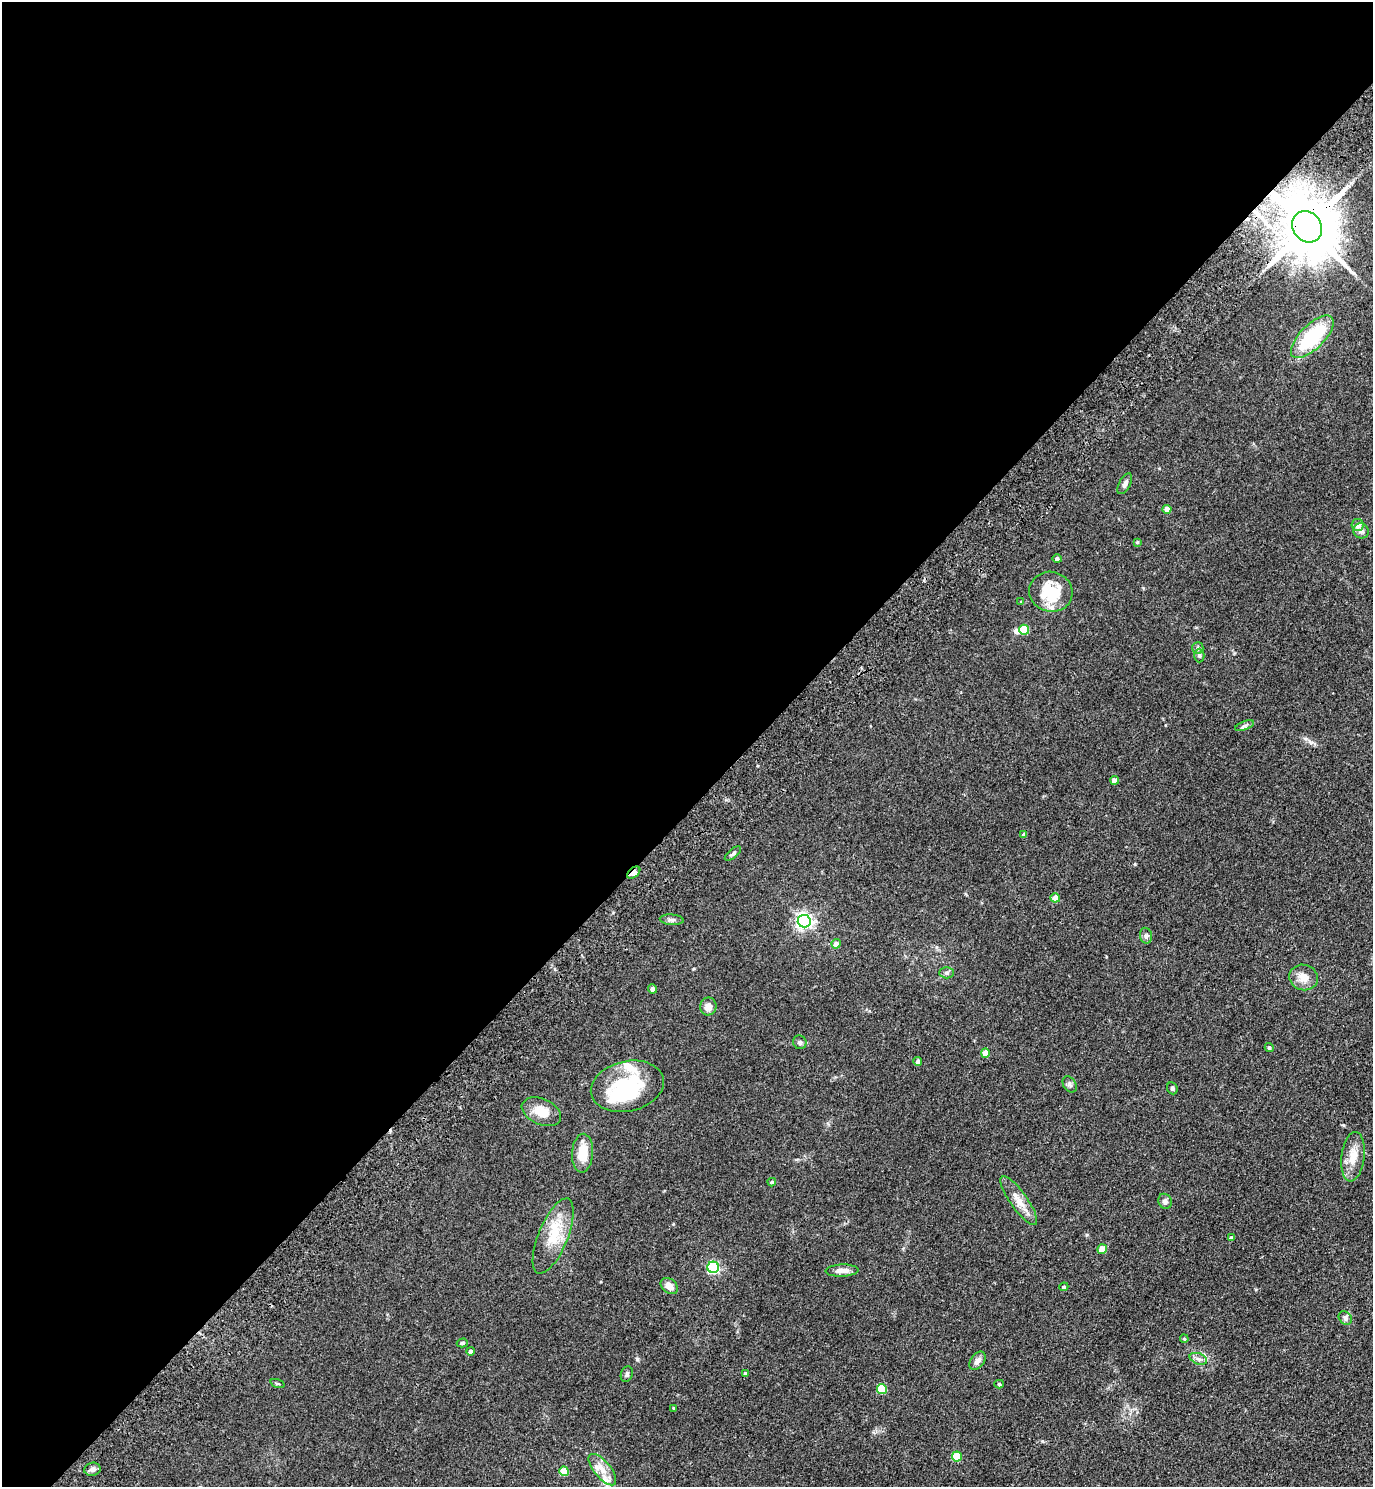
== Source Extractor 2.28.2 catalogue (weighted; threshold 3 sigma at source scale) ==
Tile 2 of 4 x 4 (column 2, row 1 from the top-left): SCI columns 1621-2991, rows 4546-6030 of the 6122 x 6121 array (HDU 1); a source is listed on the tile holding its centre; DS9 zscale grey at full resolution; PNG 1375 x 1489 px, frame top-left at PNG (2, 2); each listed source drawn as its Kron ellipse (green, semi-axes under 4 px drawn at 4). Shown black and unused: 55% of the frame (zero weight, under 3 of 4 exposures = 6% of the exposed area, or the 3 px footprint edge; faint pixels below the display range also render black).
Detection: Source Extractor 2.28.2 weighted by HDU 2 'WHT'; one run over the whole footprint, this tile lists its part. Background 0.0746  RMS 0.0066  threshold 0.0298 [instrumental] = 3 sigma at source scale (4.5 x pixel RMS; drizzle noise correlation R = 1.50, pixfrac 1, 0.05/0.05 arcsec/px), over >= 5 px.
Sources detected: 68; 2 inside a brighter object's white glare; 1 cosmic-ray / hot-pixel residue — neither listed nor drawn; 2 inside a brighter listed object's ellipse — not listed separately; the other 63 listed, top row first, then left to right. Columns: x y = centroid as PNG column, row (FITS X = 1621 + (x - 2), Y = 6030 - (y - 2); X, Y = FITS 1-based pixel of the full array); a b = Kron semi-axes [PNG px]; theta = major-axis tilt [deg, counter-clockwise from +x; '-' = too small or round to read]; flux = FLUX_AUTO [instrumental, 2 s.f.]
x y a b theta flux
1307 227 16 14 -54 5000
1312 337 27 12 45 45
1125 484 11 5 62 2.3
1167 509 4 4 - 4.7
1358 525 6 6 - 3.3
1361 531 8 7 - 2.4
1137 542 4 3 - 0.67
1057 559 4 4 - 1.6
1051 592 21 20 - 25
1021 602 4 4 - 0.52
1024 630 5 5 - 20
1198 648 6 5 - 1.1
1199 655 7 5 89 1.3
1245 726 10 3 21 1.2
1115 780 4 4 - 4.6
1024 834 4 3 - 1.5
733 853 10 4 39 1.4
634 873 7 4 39 4.4
1055 898 4 4 - 7.2
672 920 12 5 -5 1.8
804 921 6 6 - 220
1146 936 8 6 -75 1.6
836 944 5 4 - 4
946 973 7 5 0 1.3
1304 977 14 12 -17 6.9
652 989 4 4 - 2.1
708 1006 9 8 - 4.6
800 1042 7 6 - 1.8
1269 1048 4 4 - 1.3
985 1053 4 4 - 7.3
918 1061 4 4 - 2.7
1070 1084 9 6 -56 1.6
627 1086 37 25 13 48
1172 1088 6 5 - 1.2
541 1112 21 13 -24 11
582 1153 19 10 87 13
1353 1157 25 11 83 10
772 1182 4 3 - 1.1
1019 1201 29 8 -55 8.5
1165 1201 8 6 -67 1.9
553 1236 40 14 68 20
1231 1238 4 4 - 1.7
1102 1249 5 4 - 8.4
713 1267 6 6 - 89
842 1271 17 6 2 4.7
669 1286 9 7 -37 4.6
1064 1287 4 4 - 0.79
1345 1318 7 6 - 1.6
1184 1339 4 3 - 0.82
462 1343 5 4 - 1.1
470 1351 4 4 - 1.8
1198 1359 9 5 -19 2.2
977 1361 10 6 53 3
627 1374 8 6 74 1.7
745 1374 3 3 - 1.1
277 1384 7 3 -19 0.77
999 1384 5 4 - 0.99
882 1389 5 5 - 25
673 1408 4 2 - 0.46
957 1456 5 5 - 18
92 1469 8 6 14 2.2
602 1470 19 8 -50 7.2
564 1471 5 5 - 16
Overlapping masked pixels (flux is a lower limit): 2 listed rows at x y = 1307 227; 634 873
Unlisted compact peaks at least as high as the median listed source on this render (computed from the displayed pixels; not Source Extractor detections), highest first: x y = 637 1359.